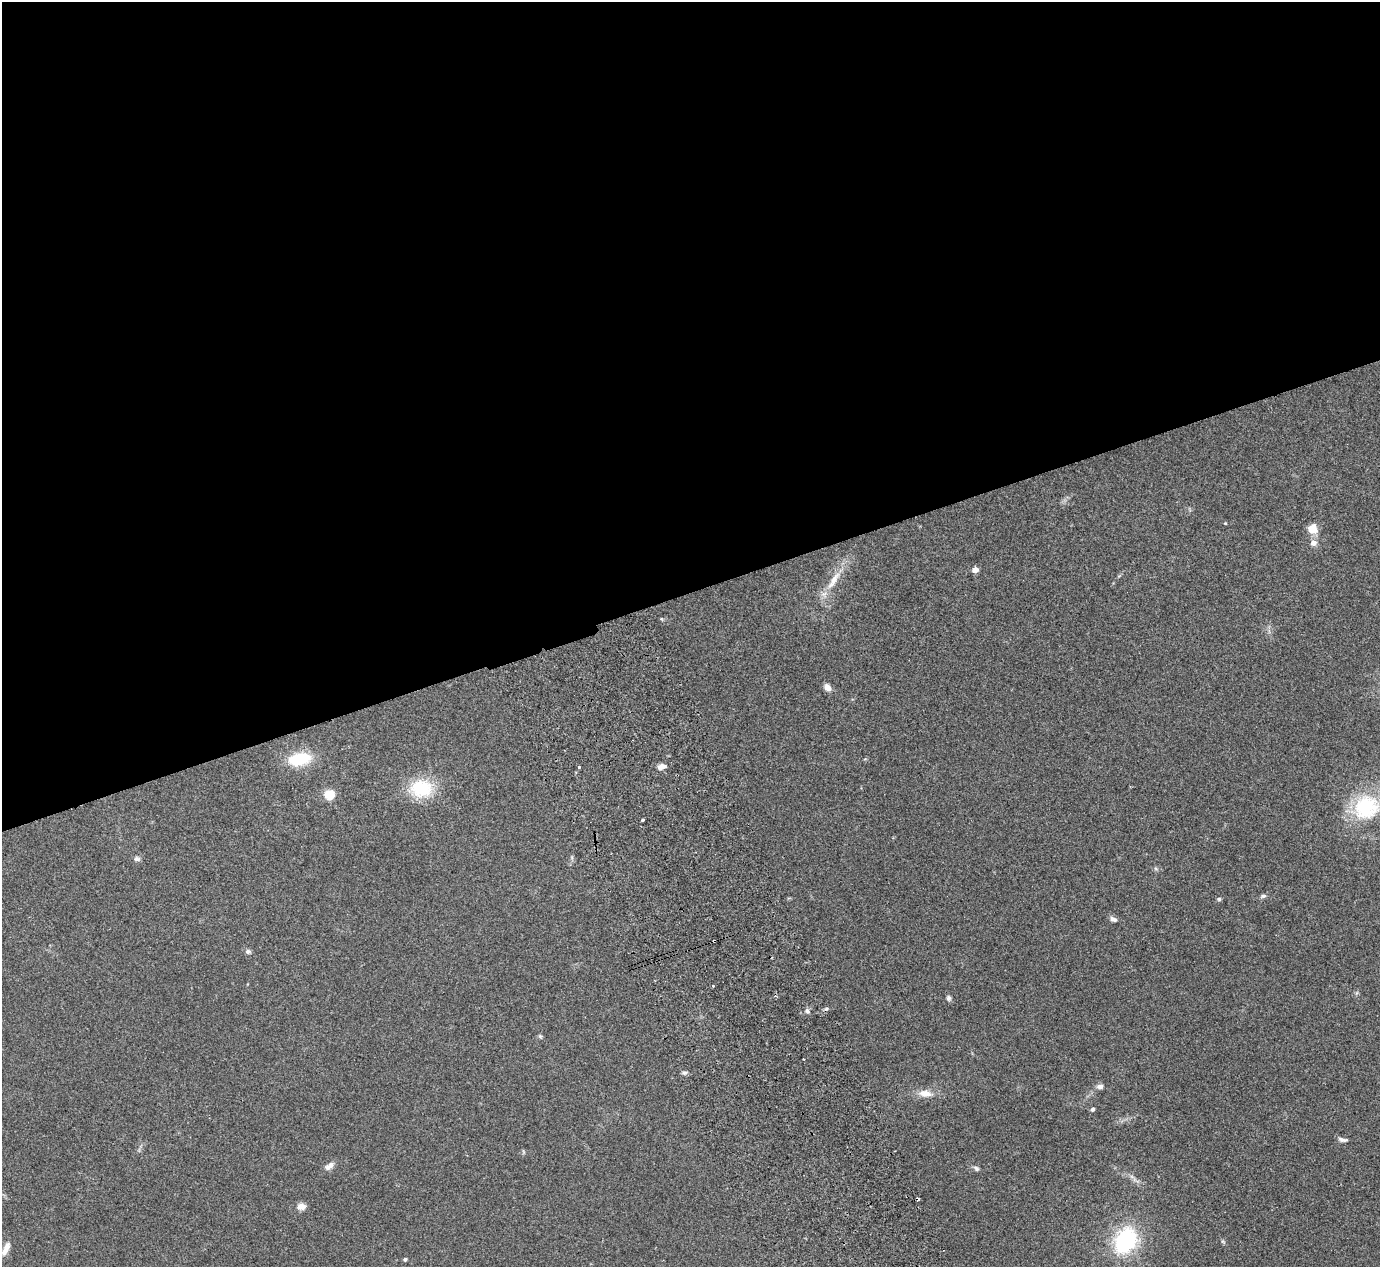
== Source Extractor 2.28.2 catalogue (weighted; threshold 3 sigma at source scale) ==
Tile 2 of 4 x 4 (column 2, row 1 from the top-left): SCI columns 1434-2811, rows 3979-5243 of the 5623 x 5551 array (HDU 1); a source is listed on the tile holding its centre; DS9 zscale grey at full resolution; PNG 1382 x 1269 px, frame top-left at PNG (2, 2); no overlay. Shown black and unused: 47% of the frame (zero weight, under 2 of 3 exposures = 3% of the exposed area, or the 3 px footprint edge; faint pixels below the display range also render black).
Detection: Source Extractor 2.28.2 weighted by HDU 2 'WHT'; one run over the whole footprint, this tile lists its part. Background 0.215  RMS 0.011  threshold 0.0512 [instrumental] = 3 sigma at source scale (4.5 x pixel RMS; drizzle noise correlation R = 1.50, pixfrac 1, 0.05/0.05 arcsec/px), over >= 5 px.
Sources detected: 38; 3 cosmic-ray / hot-pixel residue — not listed; the other 35 listed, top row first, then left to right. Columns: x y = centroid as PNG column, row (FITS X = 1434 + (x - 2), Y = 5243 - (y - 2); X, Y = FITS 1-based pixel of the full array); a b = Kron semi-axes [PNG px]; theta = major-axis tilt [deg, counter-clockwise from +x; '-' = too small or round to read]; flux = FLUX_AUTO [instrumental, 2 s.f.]
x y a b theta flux
1225 523 4 3 - 0.91
1313 529 11 10 - 14
1313 543 8 7 - 6.5
975 570 6 6 - 6.1
834 580 28 9 57 20
827 687 9 7 -43 6.9
299 759 21 12 10 50
662 766 10 6 14 7.3
579 767 3 3 - 2.2
421 788 24 19 0 58
329 794 5 5 - 69
1366 807 30 26 23 79
642 820 3 3 - 3.1
137 859 9 6 -7 3.2
1156 869 6 4 -19 1.8
1263 896 8 5 15 2.6
1219 899 5 5 - 2
1113 919 9 6 -25 4
248 951 7 6 - 2.6
713 986 3 3 - 1.7
948 998 7 6 - 2.5
807 1011 6 5 - 2.6
540 1036 6 4 -72 1.6
684 1073 7 5 0 2.4
1100 1086 8 7 - 4.2
925 1093 17 9 -5 13
1092 1109 5 4 - 2.5
1342 1140 12 5 -11 3.6
329 1166 14 7 36 6.6
976 1168 9 6 -40 2.8
1132 1177 7 4 -19 2.5
301 1206 9 7 7 7.8
1126 1240 22 17 60 110
6 1249 18 7 64 9.2
405 1259 4 4 - 2.5